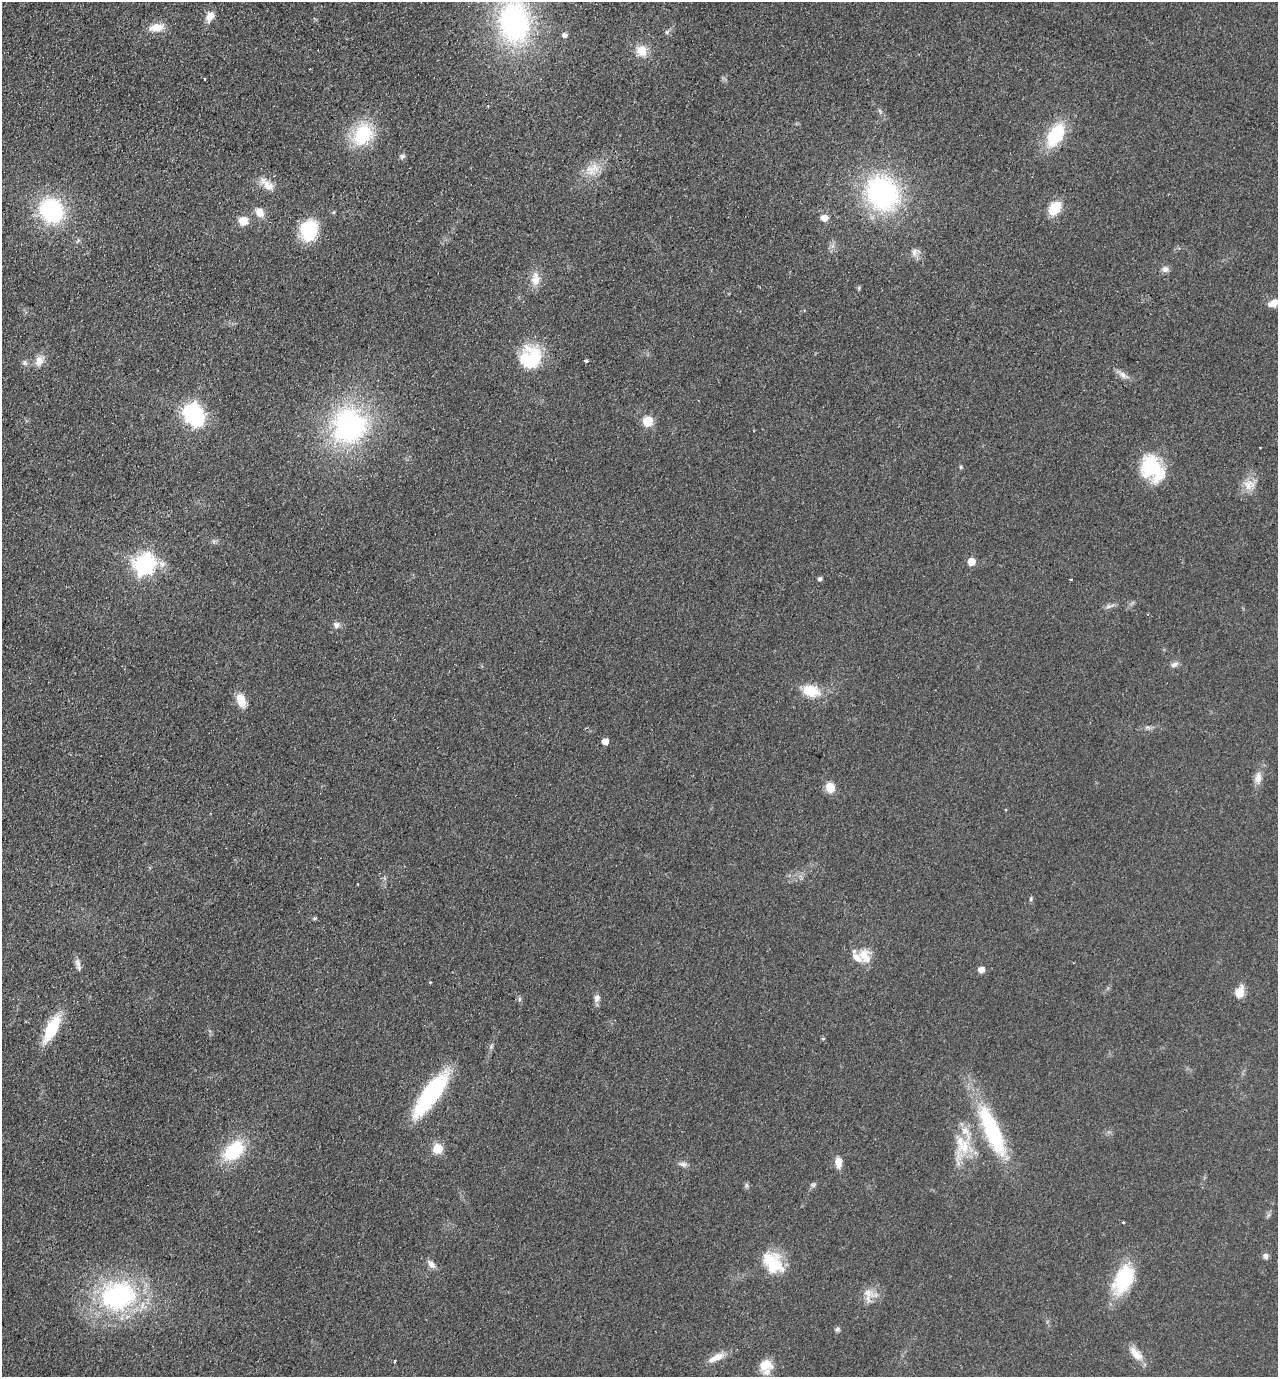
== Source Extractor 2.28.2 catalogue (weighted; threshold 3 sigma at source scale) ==
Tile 11 of 4 x 4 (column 3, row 3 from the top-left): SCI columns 2880-4155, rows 1401-2775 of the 5626 x 5551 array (HDU 1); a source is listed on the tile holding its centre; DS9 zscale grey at full resolution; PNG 1280 x 1379 px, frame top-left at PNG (2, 2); no overlay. Shown black and unused: <1% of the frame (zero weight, under 2 of 3 exposures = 3% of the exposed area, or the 3 px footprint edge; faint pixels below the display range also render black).
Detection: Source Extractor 2.28.2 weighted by HDU 2 'WHT'; one run over the whole footprint, this tile lists its part. Background 0.0879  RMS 0.0099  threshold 0.0443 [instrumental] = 3 sigma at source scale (4.5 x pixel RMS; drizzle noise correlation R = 1.50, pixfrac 1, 0.05/0.05 arcsec/px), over >= 5 px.
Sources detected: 90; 1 inside a brighter object's white glare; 1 cosmic-ray / hot-pixel residue — not listed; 4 inside a brighter listed object's ellipse — not listed separately; the other 84 listed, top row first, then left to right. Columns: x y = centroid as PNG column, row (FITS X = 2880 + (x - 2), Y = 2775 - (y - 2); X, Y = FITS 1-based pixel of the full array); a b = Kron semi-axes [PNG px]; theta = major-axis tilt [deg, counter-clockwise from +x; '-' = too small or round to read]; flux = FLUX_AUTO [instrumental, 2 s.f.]
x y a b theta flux
210 16 13 8 61 9.3
514 22 39 28 -86 210
156 27 18 9 10 13
667 32 7 5 46 2
564 35 6 5 - 3.7
641 51 14 12 -44 15
205 79 3 2 - 0.76
880 111 8 4 -67 2.1
363 134 19 15 63 69
1055 135 20 11 59 64
402 156 7 6 - 2.6
593 169 22 15 27 17
267 184 24 10 -40 11
882 193 30 25 -58 200
1054 208 14 10 52 24
52 211 25 22 -51 100
259 212 12 10 -56 9
824 218 6 6 - 9.3
243 221 9 8 - 14
309 230 25 19 89 44
833 246 7 5 89 2.9
914 252 13 7 83 5.1
1165 269 9 8 - 4.1
535 279 20 12 88 12
859 288 6 4 -50 1.3
1274 303 13 7 30 8.5
531 358 27 25 65 50
39 361 14 10 63 9.1
586 361 4 3 - 2.8
25 363 8 6 -47 3
1123 375 12 8 -45 5.4
191 411 8 6 45 300
648 421 6 6 - 55
350 426 41 38 56 180
961 467 5 4 - 1.3
1152 468 31 22 -56 57
1249 485 16 13 10 12
971 562 5 5 - 19
144 564 9 8 - 450
162 564 10 9 - 5.9
820 579 5 4 - 2.7
1070 579 3 3 - 1.8
1108 607 9 4 19 2.6
336 625 9 9 - 4
1174 664 11 7 21 3.5
811 691 20 13 -14 25
241 700 18 10 -71 13
1147 727 9 4 -19 2.2
605 741 5 5 - 11
1258 778 15 9 83 8.1
830 787 11 9 -72 13
1031 899 7 4 72 1.4
314 918 6 4 1 1.3
864 956 19 14 -60 17
78 963 13 6 -73 4.7
981 970 5 5 - 8.8
430 982 4 3 - 0.76
1240 992 14 9 74 13
597 998 9 7 84 4.7
519 999 7 4 -90 1.6
52 1029 26 10 62 51
823 1039 5 4 - 1.2
430 1094 50 15 54 110
992 1130 69 18 -67 95
963 1146 43 18 64 39
438 1149 12 11 - 13
234 1151 20 13 42 64
838 1163 13 7 -85 9.1
683 1164 11 6 -16 4
746 1185 7 5 61 1.9
813 1185 7 5 45 2.2
1268 1215 7 4 71 1.9
1123 1222 3 3 - 1.2
1265 1256 8 7 - 3
773 1262 29 20 -51 37
431 1264 13 7 -47 5.3
1124 1279 34 19 63 61
868 1293 21 11 -30 11
118 1296 40 33 13 160
838 1329 7 6 - 2.1
1136 1354 24 10 -48 12
718 1357 16 10 32 9.4
395 1361 3 3 - 2.3
766 1365 17 14 14 15
Overlapping masked pixels (flux is a lower limit): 1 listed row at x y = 52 1029
Isophote crosses this tile's border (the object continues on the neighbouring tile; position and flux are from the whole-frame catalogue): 2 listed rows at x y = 514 22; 1274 303